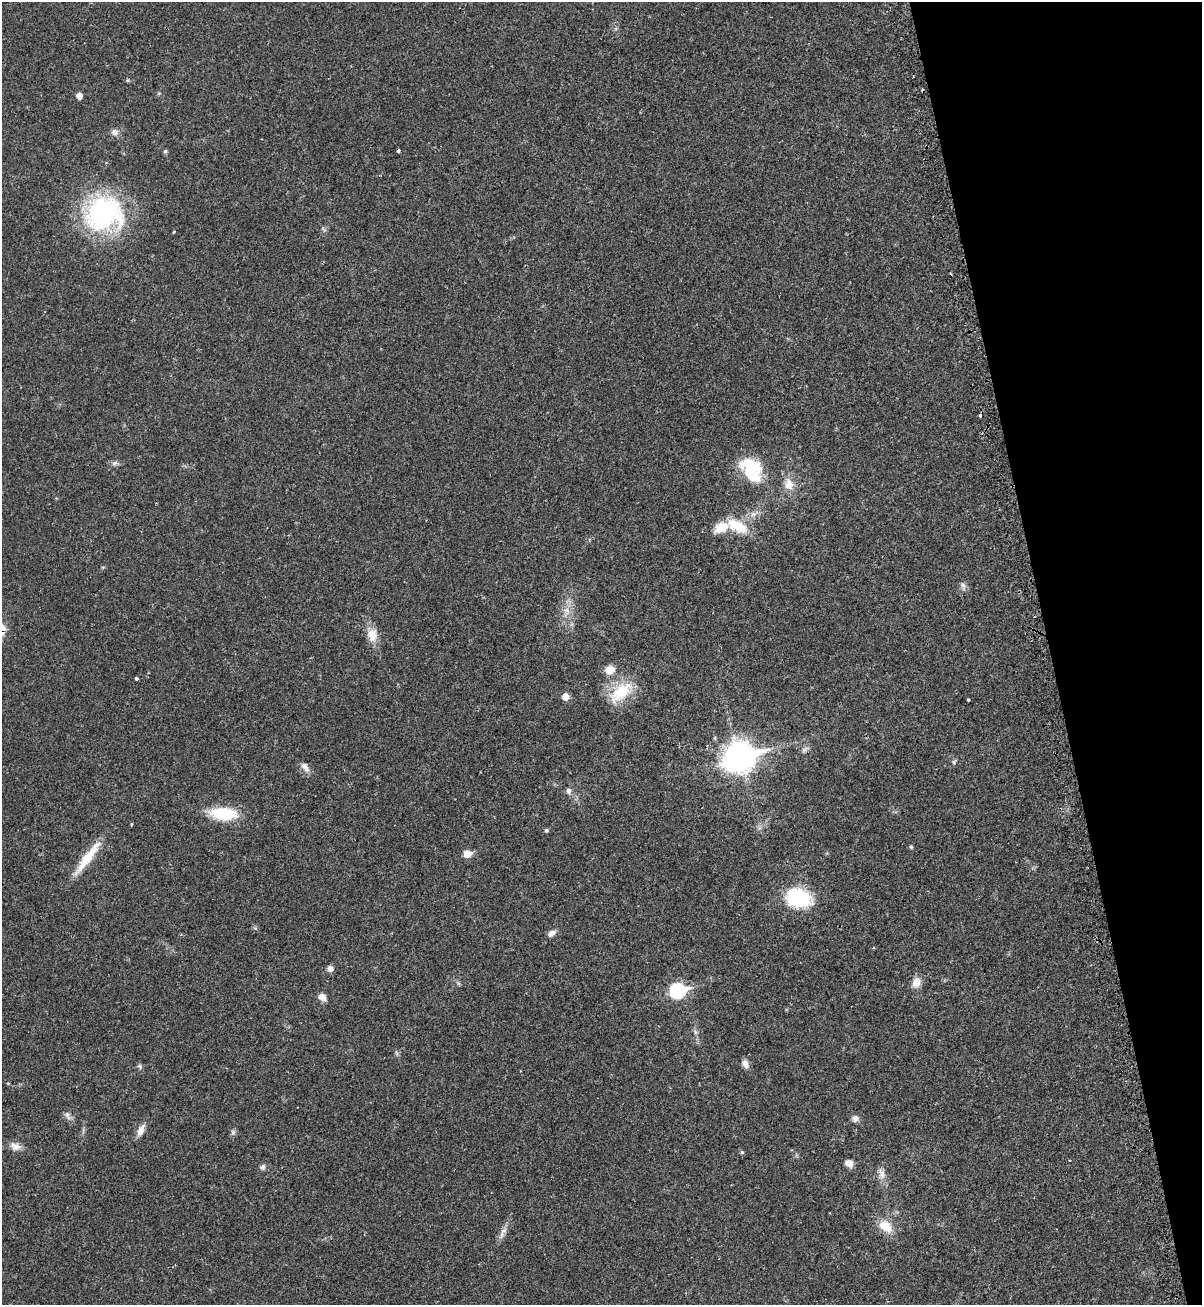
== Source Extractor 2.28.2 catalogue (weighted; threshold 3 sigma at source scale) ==
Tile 12 of 4 x 4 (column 4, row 3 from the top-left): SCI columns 3800-4999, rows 1339-2641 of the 5295 x 5264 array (HDU 1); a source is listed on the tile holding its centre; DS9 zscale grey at full resolution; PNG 1204 x 1307 px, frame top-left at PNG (2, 2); no overlay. Shown black and unused: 13% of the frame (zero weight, under 2 of 3 exposures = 2% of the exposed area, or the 3 px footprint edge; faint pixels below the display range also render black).
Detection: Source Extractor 2.28.2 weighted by HDU 2 'WHT'; one run over the whole footprint, this tile lists its part. Background 0.0204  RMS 0.0038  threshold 0.0172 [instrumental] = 3 sigma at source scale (4.5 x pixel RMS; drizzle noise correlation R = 1.50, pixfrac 1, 0.05/0.05 arcsec/px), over >= 5 px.
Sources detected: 58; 2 cosmic-ray / hot-pixel residue — not listed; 1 inside a brighter listed object's ellipse — not listed separately; the other 55 listed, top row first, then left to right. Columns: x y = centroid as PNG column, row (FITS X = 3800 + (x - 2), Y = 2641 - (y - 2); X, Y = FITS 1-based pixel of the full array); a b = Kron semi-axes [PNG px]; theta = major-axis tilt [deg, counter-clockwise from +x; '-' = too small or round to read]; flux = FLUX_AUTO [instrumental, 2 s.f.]
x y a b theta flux
159 93 6 3 18 0.42
79 96 5 5 - 2.7
115 132 10 9 - 1.7
165 151 5 4 - 0.75
104 213 46 41 1 59
324 229 9 3 -45 0.59
174 232 3 3 - 0.42
980 416 3 3 - 1.6
115 463 9 5 27 1.1
751 469 35 23 -54 18
789 484 18 12 -81 4.9
737 526 31 15 -26 10
103 567 6 3 18 0.39
963 586 14 6 -77 1.4
567 611 13 8 -47 2.9
372 635 19 13 -88 4.9
610 670 13 11 13 3.7
136 679 3 3 - 0.92
621 692 36 17 41 14
565 697 6 5 - 3.5
969 700 3 3 - 1.1
805 749 12 4 25 1
740 757 12 10 20 480
954 762 7 5 55 0.68
305 767 16 7 -51 2.2
569 791 9 7 -88 1.3
223 814 35 15 -5 14
131 824 5 3 - 0.33
546 830 5 4 - 0.7
911 847 5 4 - 0.46
467 854 7 6 - 5.4
88 857 52 10 53 11
798 898 30 21 -10 23
255 928 6 4 -18 0.5
551 933 11 7 34 1.8
330 969 8 7 - 1.4
916 982 13 10 67 3.3
458 983 6 4 -71 0.56
678 991 9 7 15 59
322 997 9 7 -46 2.4
696 1032 6 6 - 0.83
397 1053 7 4 -70 0.62
745 1064 10 7 -55 2
140 1066 8 6 -47 0.8
67 1114 9 7 -89 1.4
855 1118 8 8 - 1.7
141 1130 17 8 67 2.8
233 1132 8 6 74 0.94
15 1146 14 10 -24 2.8
742 1152 4 4 - 0.6
849 1163 8 6 -26 3
263 1167 7 6 - 1.3
881 1173 18 8 -76 2.7
885 1226 22 14 -38 6.4
504 1231 9 7 13 1.5